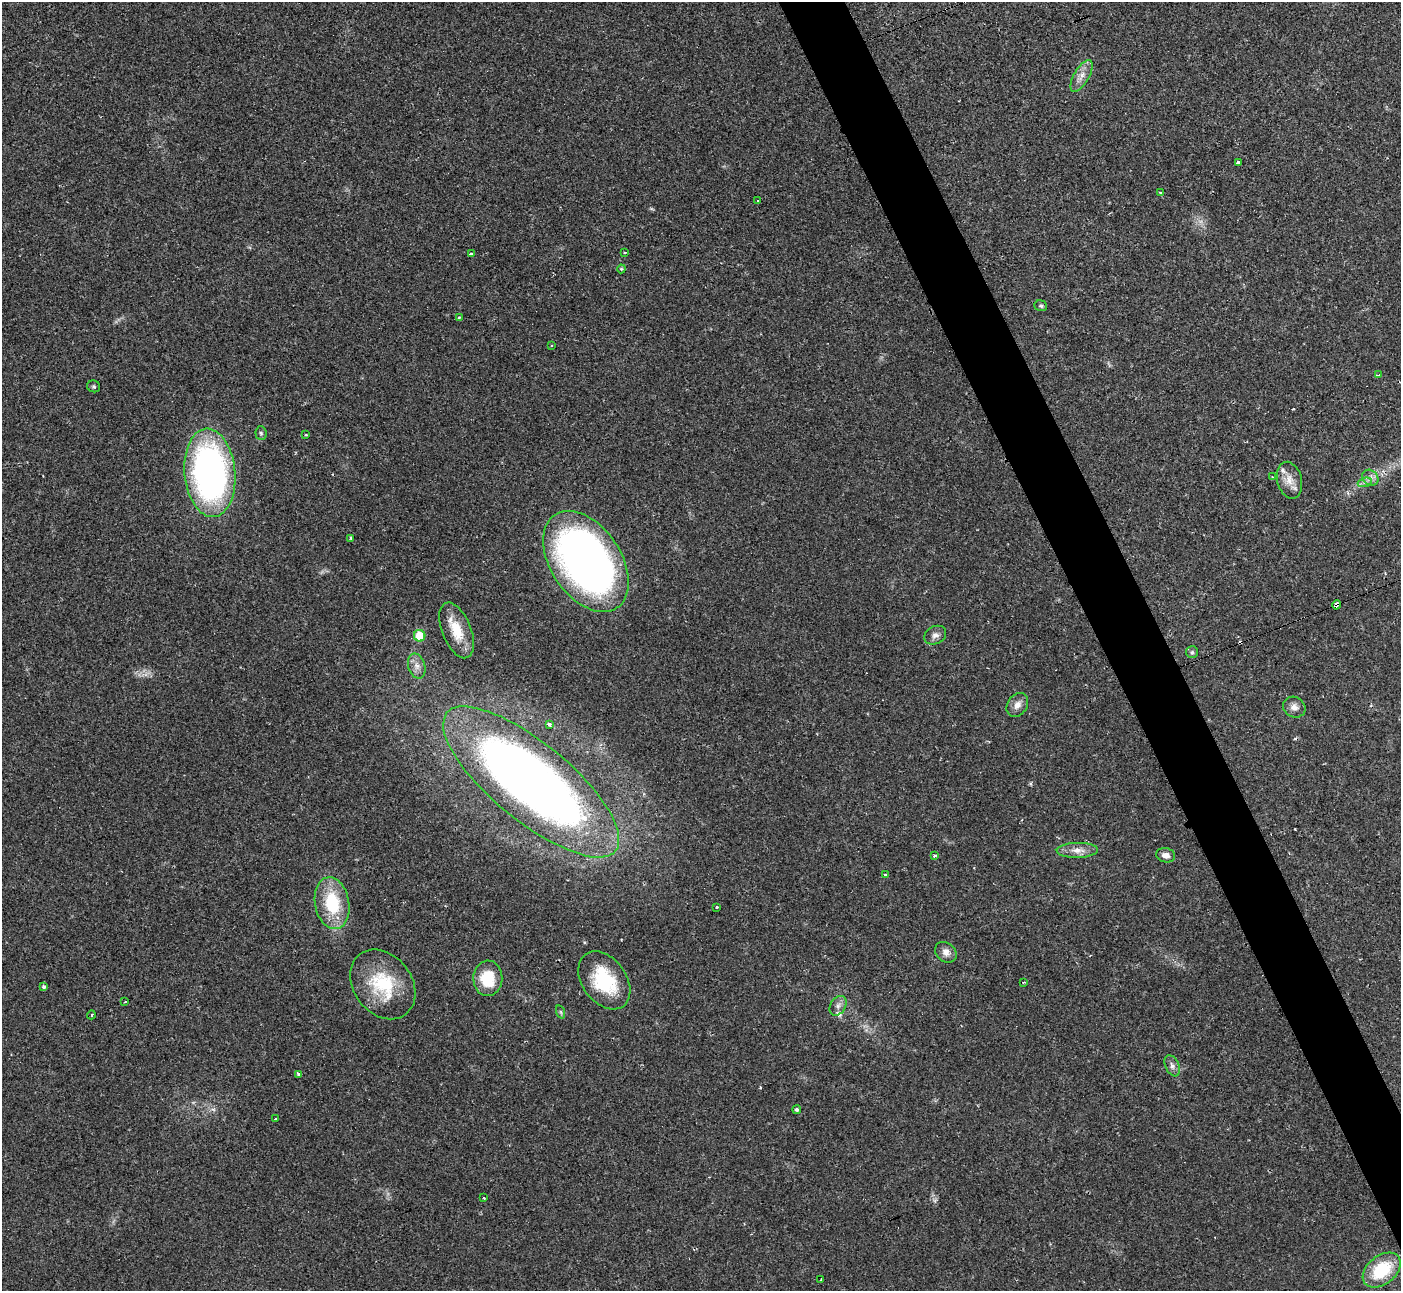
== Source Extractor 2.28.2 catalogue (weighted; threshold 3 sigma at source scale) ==
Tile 6 of 4 x 4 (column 2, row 2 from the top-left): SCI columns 1407-2805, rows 2729-4017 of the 5604 x 5592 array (HDU 1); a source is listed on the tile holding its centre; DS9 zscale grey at full resolution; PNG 1403 x 1293 px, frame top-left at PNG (2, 2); each listed source drawn as its Kron ellipse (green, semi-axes under 4 px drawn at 4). Shown black and unused: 4% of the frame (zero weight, under 2 of 3 exposures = <1% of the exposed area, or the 3 px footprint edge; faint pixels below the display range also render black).
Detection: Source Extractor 2.28.2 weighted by HDU 2 'WHT'; one run over the whole footprint, this tile lists its part. Background 0.0258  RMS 0.0039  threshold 0.0177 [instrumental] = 3 sigma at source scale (4.5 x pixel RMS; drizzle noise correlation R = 1.50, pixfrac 1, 0.05/0.05 arcsec/px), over >= 5 px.
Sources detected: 58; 2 cosmic-ray / hot-pixel residue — neither listed nor drawn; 2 inside a brighter listed object's ellipse — not listed separately; the other 54 listed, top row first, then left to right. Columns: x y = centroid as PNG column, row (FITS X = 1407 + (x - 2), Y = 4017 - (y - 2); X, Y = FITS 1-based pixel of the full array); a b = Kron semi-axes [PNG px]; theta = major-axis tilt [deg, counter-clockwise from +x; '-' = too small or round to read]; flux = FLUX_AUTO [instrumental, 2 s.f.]
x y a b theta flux
1082 76 18 7 60 3.4
1238 163 4 3 - 12
1160 193 3 3 - 0.89
757 200 3 3 - 1.1
624 252 3 3 - 0.8
472 254 4 3 - 1
621 269 4 4 - 0.41
1041 306 6 5 - 0.82
459 317 3 3 - 0.99
552 345 3 3 - 0.56
1378 375 4 3 - 0.45
94 386 6 6 - 0.64
261 433 7 5 -85 0.79
306 435 4 2 - 0.3
210 473 44 25 -85 150
1273 477 3 2 - 1
1370 478 9 7 -43 2
1290 480 19 12 -76 4.9
1365 482 7 4 18 1
351 538 4 3 - 0.92
586 561 56 35 -56 240
1336 605 4 3 - 3.2
457 630 29 14 -68 9.5
935 635 11 8 28 2.1
420 636 6 5 - 9.4
1192 652 6 6 - 0.8
417 666 13 8 -73 2.7
1017 705 13 9 56 2.9
1294 707 11 10 - 2.5
549 724 4 3 - 2
531 782 109 39 -39 340
1077 850 21 7 2 3.8
1166 855 9 7 -11 2.1
935 856 3 3 - 0.95
885 875 4 3 - 1.4
332 903 26 17 -80 20
716 907 3 3 - 1.7
946 952 12 9 -40 2.6
488 978 17 14 88 13
604 980 32 22 -53 23
1023 982 3 2 - 0.59
383 984 38 29 -53 23
44 987 4 4 - 1.2
125 1002 3 2 - 0.58
838 1006 10 7 58 1.9
561 1012 7 4 -70 0.54
91 1015 4 3 - 0.44
1172 1066 11 7 -66 1.6
299 1074 4 3 - 1.3
797 1110 4 4 - 0.76
275 1119 3 2 - 0.31
484 1198 3 2 - 0.87
1382 1270 21 14 39 18
821 1280 3 2 - 0.33
Overlapping masked pixels (flux is a lower limit): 1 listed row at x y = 1336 605